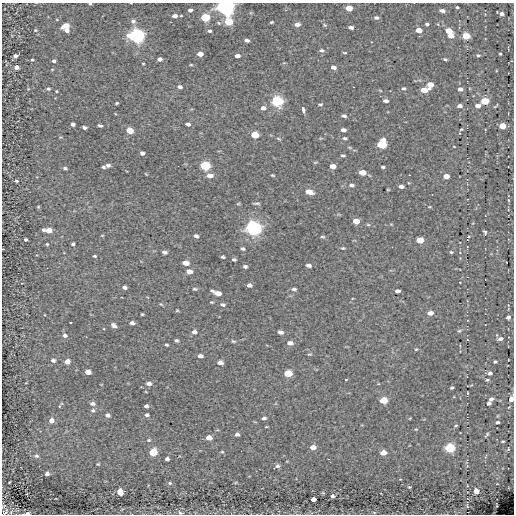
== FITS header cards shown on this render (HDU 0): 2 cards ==
NAXIS1  =                  512
NAXIS2  =                  512

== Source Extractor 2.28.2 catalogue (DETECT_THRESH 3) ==
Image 512 x 512 px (HDU 0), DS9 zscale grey, 1 PNG px = 1 image px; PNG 516 x 516 px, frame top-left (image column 1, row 512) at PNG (2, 3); no overlay
Background -0.0655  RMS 5.2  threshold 15.6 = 3 sigma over >= 5 px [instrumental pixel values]
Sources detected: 210; all 210 listed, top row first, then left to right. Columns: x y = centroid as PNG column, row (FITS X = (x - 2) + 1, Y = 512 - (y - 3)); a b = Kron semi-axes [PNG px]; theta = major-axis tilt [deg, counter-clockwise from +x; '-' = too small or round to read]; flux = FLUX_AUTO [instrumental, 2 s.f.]
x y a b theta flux
90 4 4 3 - 410
225 7 7 5 -3 210000
457 7 3 3 - 380
349 8 5 4 - 5200
190 10 6 5 - 1000
442 11 5 3 - 1200
501 14 4 3 - 1200
175 16 6 5 - 2000
205 18 5 5 - 19000
376 18 5 4 - 720
133 21 7 7 - 1200
228 22 6 5 - 11000
271 22 3 2 - 370
218 23 6 5 - 620
297 24 5 4 - 1600
427 24 4 3 - 510
325 25 6 3 -35 360
66 26 8 4 20 4200
351 27 5 3 - 1000
35 30 5 4 - 450
66 30 6 5 - 1600
419 30 5 4 - 4300
209 31 5 4 - 750
449 31 5 4 - 5900
136 36 7 6 - 110000
451 36 5 4 - 2900
466 36 5 4 - 9000
247 40 5 3 - 970
321 50 5 5 - 670
345 53 4 2 - 290
200 54 5 4 - 3100
500 54 3 2 - 370
478 55 4 3 - 370
15 56 4 3 - 1100
237 56 5 4 - 1400
159 59 4 4 - 1400
445 59 4 2 - 420
32 60 4 3 - 320
54 61 4 3 - 820
143 64 3 2 - 280
191 65 5 3 - 330
16 67 4 4 - 1500
333 67 5 3 - 1200
52 69 4 3 - 270
430 85 5 5 - 3700
180 87 6 4 -11 930
353 87 2 2 - 210
404 88 5 3 - 480
48 89 4 4 - 560
460 89 4 4 - 1400
424 90 6 4 4 4800
56 91 3 3 - 290
277 101 6 5 - 39000
386 101 5 3 - 1200
485 101 5 4 - 11000
117 103 3 3 - 430
320 104 5 3 - 390
460 106 4 3 - 1300
478 106 5 4 - 1500
263 108 7 5 4 1300
303 110 5 3 - 1300
344 116 5 3 - 670
73 124 4 3 - 1100
188 124 5 3 - 960
100 125 5 3 - 610
502 126 5 4 - 6200
85 128 4 3 - 850
461 129 4 3 - 290
130 130 5 4 - 6700
343 130 5 3 - 1100
255 135 6 4 -5 8300
278 138 6 3 -19 350
345 138 5 3 - 490
382 144 6 6 - 18000
142 153 4 4 - 1000
343 156 4 2 - 460
108 165 5 4 - 1000
205 166 6 5 - 26000
333 166 5 4 - 2200
103 167 4 3 - 510
383 167 4 3 - 460
65 168 4 3 - 590
362 172 6 4 -6 3900
146 174 5 3 - 240
210 175 7 5 -3 2100
273 175 4 3 - 340
446 176 5 4 - 2800
16 181 3 2 - 430
351 185 6 4 -3 720
401 186 5 3 - 1100
388 190 4 2 - 270
309 192 8 5 -16 2900
508 200 4 3 - 340
256 203 8 2 -2 570
38 207 5 3 - 310
429 207 4 3 - 230
356 221 5 4 - 3900
368 225 6 4 -3 390
253 228 7 6 - 100000
43 230 4 3 - 660
49 230 5 4 - 3800
485 232 4 3 - 540
102 235 4 3 - 250
196 236 5 4 - 1100
322 237 7 3 -1 420
26 240 3 3 - 540
420 240 6 4 2 7000
47 244 4 4 - 340
73 244 3 3 - 590
243 248 4 3 - 630
343 248 4 3 - 360
164 252 5 4 - 980
451 252 4 4 - 430
95 256 4 3 - 390
223 257 4 3 - 510
234 259 4 3 - 570
186 263 5 4 - 3500
308 265 5 3 - 1000
245 266 5 4 - 670
189 272 6 4 -11 2300
249 285 5 4 - 1100
124 287 4 4 - 1000
195 289 6 4 -14 450
294 289 6 3 0 710
397 291 5 4 - 1300
217 293 8 4 -19 3200
211 302 4 3 - 310
161 304 6 3 -35 340
223 305 7 4 -16 700
177 310 6 3 2 350
430 313 6 4 7 2200
142 314 3 3 - 340
508 317 4 3 - 1400
71 322 3 2 - 260
132 323 5 3 - 1200
114 325 5 4 - 1400
459 331 6 4 17 460
194 332 6 4 -11 1200
280 332 5 4 - 1100
65 335 6 5 - 890
500 339 6 3 16 1000
176 340 4 3 - 510
467 340 3 2 - 210
233 341 6 4 -18 450
290 343 7 5 -3 1900
166 345 3 3 - 440
416 349 4 3 - 350
309 354 6 3 7 340
200 356 5 4 - 1300
53 360 5 4 - 840
67 361 5 5 - 2300
495 362 4 3 - 450
220 363 5 4 - 2000
88 372 5 4 - 3500
288 373 6 4 0 10000
490 373 5 4 - 880
346 379 3 2 - 300
487 380 4 3 - 420
149 384 6 4 -6 1400
452 387 3 3 - 510
467 393 3 2 - 210
491 399 5 4 - 1100
511 399 5 4 - 3500
383 400 6 4 6 10000
489 403 4 3 - 810
93 404 6 4 -6 1000
60 406 6 3 47 570
146 406 4 3 - 960
93 410 6 5 - 690
108 415 5 5 - 1100
147 415 4 4 - 700
264 418 6 3 9 600
410 418 4 2 - 230
51 420 6 5 - 2000
497 422 3 3 - 670
456 426 4 2 - 340
266 427 4 2 - 240
416 429 4 3 - 270
237 434 4 3 - 1000
487 435 7 3 50 450
209 438 5 4 - 2900
149 440 5 4 - 380
503 441 3 2 - 340
313 447 5 4 - 2400
450 448 6 5 - 26000
508 449 3 2 - 360
153 452 5 5 - 13000
222 452 5 4 - 370
383 453 5 4 - 3400
36 456 7 5 1 770
167 459 4 3 - 1000
98 464 3 3 - 330
277 466 7 5 27 890
47 474 4 4 - 1100
400 479 3 2 - 200
9 482 3 2 - 250
170 483 6 5 - 620
467 486 2 2 - 230
409 487 3 3 - 340
476 491 4 4 - 3700
120 492 6 5 - 3400
323 493 5 4 - 360
333 496 4 3 - 680
314 499 4 4 - 2100
467 506 5 3 - 270
497 506 3 2 - 200
5 512 11 6 54 1200
374 512 4 3 - 240
27 513 7 3 9 810
180 513 9 5 -21 900
At the frame edge (FLAGS 8, measured only in part): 6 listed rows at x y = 90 4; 225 7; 511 399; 5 512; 27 513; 180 513

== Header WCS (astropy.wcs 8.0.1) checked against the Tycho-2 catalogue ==
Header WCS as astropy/WCSLIB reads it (CRVAL/CRPIX/CD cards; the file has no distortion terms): RA---TAN/DEC--TAN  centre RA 08:47:33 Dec -43:46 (131.89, -43.77 deg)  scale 1.22 arcsec/px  FOV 10.4' x 10.4'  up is -36 deg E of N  parity normal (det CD < 0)
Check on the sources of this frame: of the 60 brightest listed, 3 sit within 2.0 arcsec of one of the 9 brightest Tycho-2 stars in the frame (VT <= 12.32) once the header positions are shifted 0.25 arcsec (0.14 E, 0.21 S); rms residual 0.69 arcsec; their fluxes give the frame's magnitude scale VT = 22.11 - 2.5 log10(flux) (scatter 0.37 mag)
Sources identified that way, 3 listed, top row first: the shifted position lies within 2.0 arcsec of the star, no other Tycho-2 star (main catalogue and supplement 1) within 4.0 arcsec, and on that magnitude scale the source's flux lands within +1.5 / -3 mag of the star's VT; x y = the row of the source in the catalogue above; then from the Tycho-2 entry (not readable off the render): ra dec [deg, ICRS J2000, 3 dp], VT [Tycho-2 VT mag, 2 dp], TYC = Tycho-2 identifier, HIP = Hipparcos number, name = IAU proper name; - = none
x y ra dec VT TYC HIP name
205 18 131.842 -43.698 11.78 7687-840-1 - -
277 101 131.838 -43.735 10.64 7687-1742-1 - -
485 101 131.759 -43.776 11.63 7687-1158-1 - -